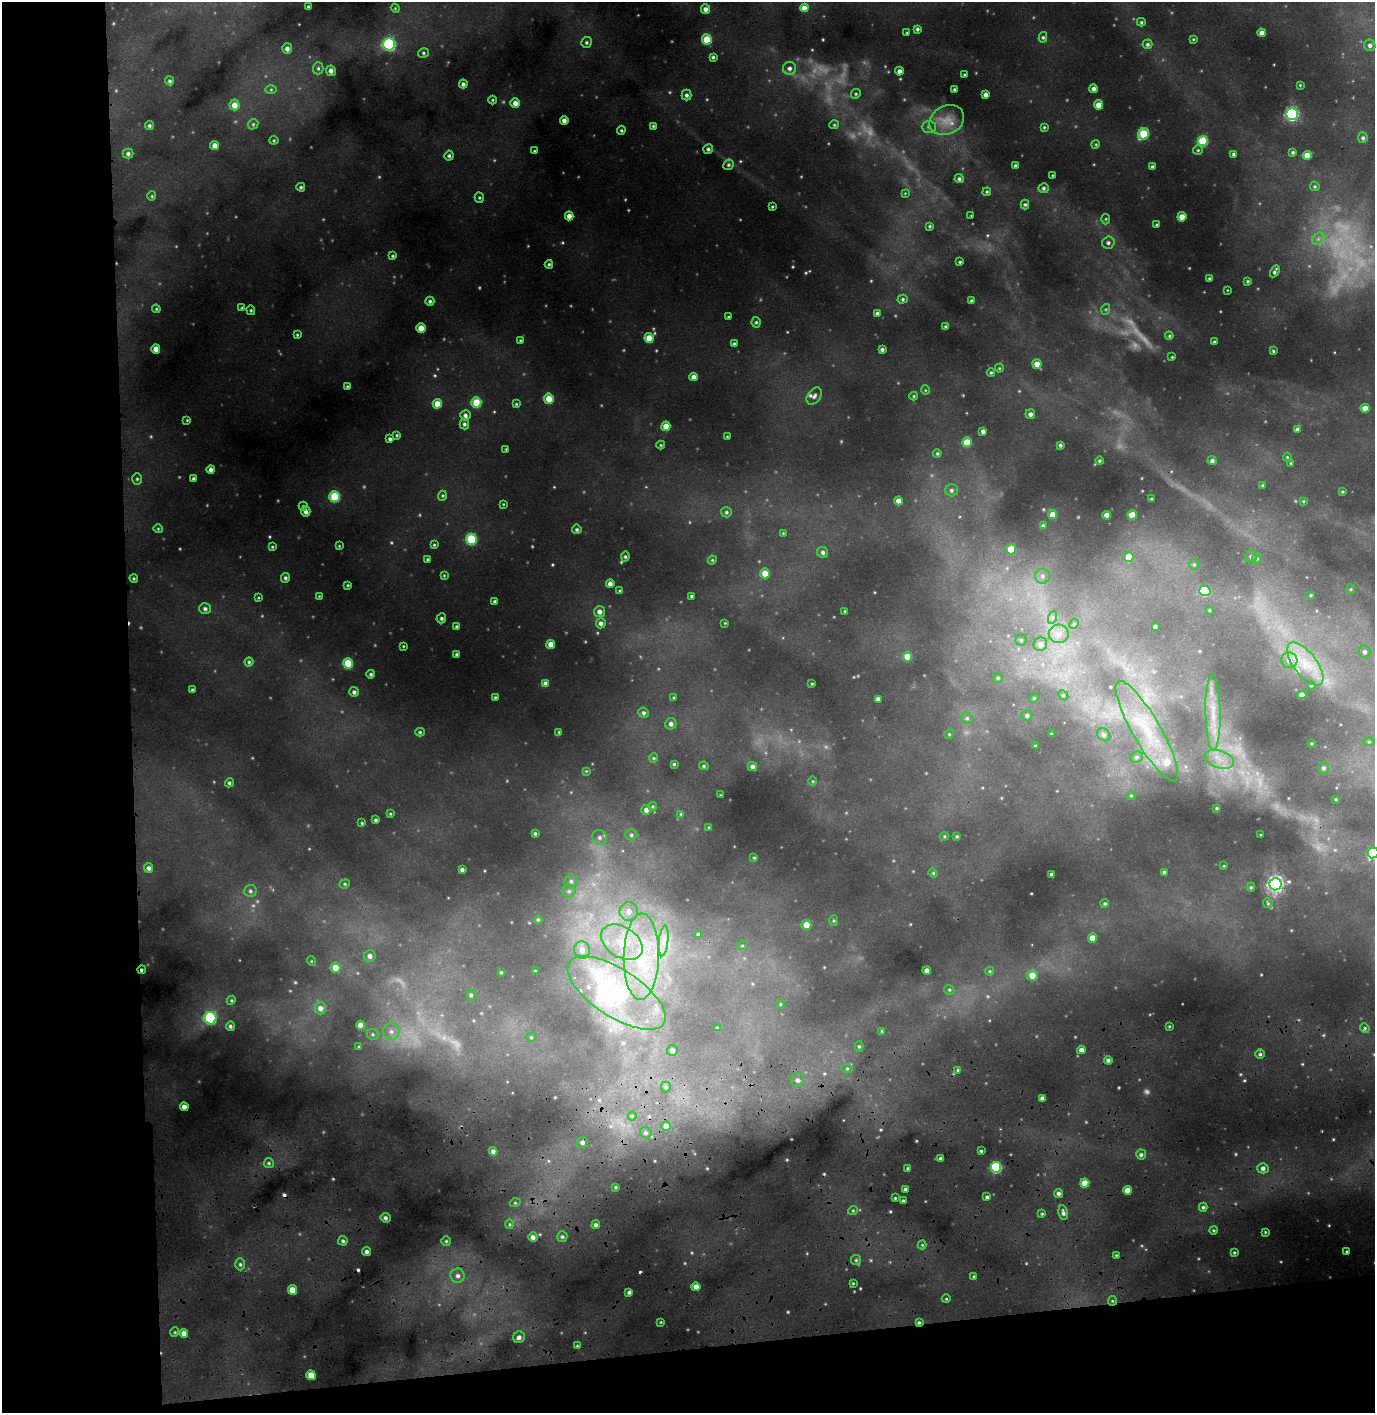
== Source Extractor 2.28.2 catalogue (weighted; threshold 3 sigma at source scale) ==
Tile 7 of 3 x 3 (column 1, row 3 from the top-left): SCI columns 161-1533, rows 562-1972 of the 4544 x 5356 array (HDU 1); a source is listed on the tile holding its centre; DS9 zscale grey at full resolution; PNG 1377 x 1415 px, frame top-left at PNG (2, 2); each listed source drawn as its Kron ellipse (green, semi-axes under 4 px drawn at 4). Shown black and unused: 14% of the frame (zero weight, under 3 of 4 exposures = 24% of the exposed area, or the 3 px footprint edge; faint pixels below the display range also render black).
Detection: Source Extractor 2.28.2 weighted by HDU 2 'WHT'; one run over the whole footprint, this tile lists its part. Background 0.134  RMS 0.015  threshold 0.0686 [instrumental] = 3 sigma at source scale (4.5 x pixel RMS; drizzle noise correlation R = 1.50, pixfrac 1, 0.05/0.05 arcsec/px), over >= 5 px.
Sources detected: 410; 10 too faint to see at this stretch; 4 cosmic-ray / hot-pixel residue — neither listed nor drawn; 6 inside a brighter listed object's ellipse — not listed separately; the other 390 listed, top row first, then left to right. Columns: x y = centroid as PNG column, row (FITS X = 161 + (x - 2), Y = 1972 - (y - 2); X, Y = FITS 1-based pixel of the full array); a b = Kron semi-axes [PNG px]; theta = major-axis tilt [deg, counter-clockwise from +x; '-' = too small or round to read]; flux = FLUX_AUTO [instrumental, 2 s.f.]
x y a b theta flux
309 7 4 3 - 2.9
395 8 4 3 - 1.3
804 8 4 4 - 9.5
705 9 5 4 - 6.1
1141 22 4 4 - 2
917 29 4 4 - 2.9
907 33 3 3 - 1.4
1262 33 4 4 - 11
1043 37 5 4 - 2.4
707 39 5 5 - 41
1193 39 4 3 - 1.4
587 42 5 5 - 3
389 44 6 6 - 200
1148 44 5 4 - 3.2
1370 45 6 5 - 4.2
287 49 5 5 - 6
423 53 5 4 - 2.5
713 57 4 3 - 2.4
318 68 6 5 - 2.8
789 68 6 6 - 5.5
331 71 5 5 - 6
899 71 4 4 - 6.3
964 75 3 3 - 1.6
170 81 4 4 - 2.7
463 84 4 4 - 4.2
1300 85 3 3 - 1.4
271 89 6 4 0 2
954 89 3 3 - 2
1094 89 4 4 - 5.6
856 94 5 4 - 2.3
986 94 4 4 - 6.1
687 95 5 5 - 4
493 100 4 3 - 1.4
515 103 5 4 - 9.7
234 105 5 5 - 15
1099 105 4 4 - 17
1292 114 6 5 - 250
564 120 4 4 - 6.4
947 120 18 14 27 26
253 124 5 4 - 2.2
834 125 5 4 - 1.7
149 126 4 4 - 2.8
653 126 4 4 - 1.8
929 127 7 6 - 3.6
1044 127 4 4 - 1.6
621 130 4 3 - 1.9
1143 134 6 5 - 74
1363 138 5 5 - 3.4
274 140 4 4 - 1.7
1203 141 5 5 - 80
1096 144 4 3 - 1.5
215 145 4 4 - 9.4
708 149 5 4 - 3.1
1198 150 5 5 - 2
534 151 3 3 - 1.5
1293 152 4 3 - 2.6
128 153 5 5 - 3.7
1234 154 4 4 - 3.7
1307 155 4 4 - 22
449 156 5 4 - 2.8
728 165 5 5 - 2.6
1016 166 4 4 - 5.4
1152 167 3 3 - 3.2
1052 175 3 2 - 0.97
959 179 5 4 - 3.6
1315 186 5 4 - 2
301 187 4 4 - 2.3
1044 188 5 5 - 3.2
987 192 4 3 - 2
905 193 4 4 - 1.2
152 196 5 4 - 1.7
479 198 5 4 - 2.1
1025 204 5 4 - 2
772 207 3 3 - 1.5
569 216 4 4 - 8.1
971 216 3 2 - 1
1182 217 4 4 - 19
1106 219 5 3 - 1.6
1157 225 3 3 - 2.4
930 226 4 3 - 1.9
1318 239 7 5 46 4.2
1108 243 6 6 - 3.9
393 256 4 3 - 1.9
960 262 3 3 - 1.7
549 264 4 3 - 2
1275 271 6 3 62 3.4
1209 278 3 2 - 1.6
1248 281 3 3 - 2
1227 290 3 2 - 0.92
903 299 5 4 - 2.2
430 301 4 4 - 3
972 301 3 3 - 2.8
242 308 4 4 - 2.1
156 309 4 4 - 1.5
1106 309 5 3 - 1.8
251 310 5 4 - 1.9
877 313 4 4 - 2.7
728 317 3 3 - 1.6
756 322 5 4 - 2.4
945 326 4 3 - 2
421 328 4 4 - 20
297 335 4 3 - 1.6
1169 336 4 4 - 1.7
649 338 5 4 - 22
520 340 4 4 - 1.4
1214 342 3 3 - 2.3
734 344 4 3 - 3.3
156 349 5 4 - 11
882 349 4 3 - 3.7
1273 351 3 3 - 2
1172 357 2 2 - 1.1
1037 364 5 4 - 14
999 368 4 4 - 1.5
991 372 4 3 - 1.9
694 377 4 4 - 7.4
347 386 3 3 - 1.3
925 390 5 3 - 1.2
814 396 9 6 55 5.2
914 396 4 4 - 1.7
549 399 5 5 - 21
476 402 5 5 - 43
437 404 4 4 - 18
516 404 4 4 - 1.6
1365 408 4 4 - 13
1030 414 5 5 - 5
465 415 5 5 - 5.1
187 420 3 3 - 1.4
464 424 5 5 - 3.3
666 426 4 4 - 16
1297 430 4 4 - 6
983 431 4 4 - 4.8
397 435 4 3 - 1.7
727 436 3 2 - 0.94
390 439 4 4 - 3.5
967 442 5 4 - 30
661 445 4 4 - 1.7
1060 445 3 3 - 2.7
506 449 3 3 - 1.2
937 453 4 3 - 1.9
1287 457 4 4 - 1.5
1099 461 4 4 - 2.3
1212 461 4 4 - 4.1
1291 463 4 3 - 1.5
211 470 4 3 - 4.9
137 479 6 5 - 2.4
193 479 4 4 - 3.1
1263 485 4 4 - 2.2
952 490 6 6 - 4
1342 492 3 3 - 1.6
442 496 5 3 - 1.7
335 497 5 5 - 72
1151 499 3 2 - 1.3
898 501 4 4 - 11
1303 501 4 4 - 1.4
503 504 4 2 - 1
303 506 4 4 - 1.8
306 511 5 4 - 6
726 512 5 5 - 2.8
1053 515 4 4 - 14
1107 515 4 4 - 11
1132 515 4 4 - 25
1043 526 4 4 - 5.2
158 529 5 4 - 1.6
577 529 5 4 - 3
783 533 4 4 - 1.3
471 539 5 5 - 94
434 545 4 4 - 1.7
339 546 3 3 - 1
272 547 4 3 - 1.6
1011 549 5 5 - 25
823 552 6 5 - 4
1251 556 6 6 - 3.3
625 557 5 4 - 2.2
1129 557 5 5 - 24
1257 558 5 4 - 2
428 559 4 4 - 2.6
712 560 4 4 - 1.7
1194 564 5 4 - 1.8
765 573 5 4 - 22
444 575 4 3 - 1.3
1042 576 7 7 - 5.9
134 578 4 3 - 1.7
285 578 5 4 - 3.3
610 584 4 4 - 6.3
348 585 3 3 - 1.4
1351 589 5 4 - 1.9
620 591 3 3 - 1.8
1205 591 6 5 - 74
1311 595 3 3 - 1.6
319 596 4 4 - 1.1
691 596 3 3 - 1.7
258 598 4 3 - 1.2
495 601 3 3 - 2.8
205 609 6 5 - 4.2
1209 610 4 2 - 1.1
845 611 3 3 - 1.6
599 612 5 5 - 7.4
1053 617 7 4 71 3.3
441 618 5 4 - 3.2
601 623 5 5 - 5
725 623 3 3 - 0.97
1074 624 5 4 - 1.9
457 627 4 3 - 3.8
1155 627 4 3 - 3.2
1059 634 10 9 - 12
1021 640 5 5 - 3
551 644 4 4 - 13
1040 644 7 6 - 11
403 646 4 3 - 1.3
1365 652 6 6 - 4.2
457 654 3 3 - 3
907 657 4 4 - 24
1289 660 8 8 - 9.6
249 662 4 4 - 2.1
348 663 5 5 - 48
1305 664 25 11 -52 38
371 674 4 4 - 2.5
998 678 5 5 - 2.5
546 684 4 4 - 6.6
812 684 3 2 - 1.2
1311 685 3 3 - 1.6
192 690 3 3 - 2.6
354 692 5 5 - 4
1063 695 5 4 - 2.1
1302 695 4 4 - 13
495 697 3 3 - 1.5
674 698 3 3 - 1.6
1034 698 5 4 - 1.6
878 699 4 4 - 5
644 713 5 5 - 3.4
1213 713 38 7 -89 34
1027 715 5 5 - 4
967 718 6 5 - 3.1
671 724 6 5 - 5.1
1147 731 57 14 -60 94
420 732 4 4 - 2
559 732 3 3 - 1.4
949 734 5 4 - 2
1052 734 3 3 - 2.2
1104 735 7 5 -45 4.3
1369 742 6 4 1 1.9
1312 743 3 2 - 1.4
1035 746 4 3 - 2.1
1136 757 7 5 22 3.2
654 758 5 4 - 1.7
1219 759 15 8 -19 20
674 764 3 3 - 1.7
704 766 5 4 - 2.1
752 767 4 4 - 5.2
1324 768 6 5 - 3.7
586 771 3 3 - 1.2
813 781 4 3 - 1.3
229 783 5 4 - 2.7
720 795 3 2 - 0.95
1131 796 5 4 - 1.7
1336 799 3 3 - 1.4
653 806 4 4 - 1.6
1217 808 3 2 - 1.3
646 810 5 4 - 6.4
390 814 4 3 - 1.5
681 814 4 4 - 1.7
376 820 3 3 - 2.7
362 823 4 4 - 1.6
709 827 4 3 - 1.1
535 833 4 3 - 2.4
631 835 6 5 - 3
1261 835 3 2 - 0.92
944 836 5 4 - 1.7
957 836 3 3 - 1.9
600 837 7 7 - 5.6
1373 853 5 5 - 100
754 858 4 4 - 1.4
1224 866 4 3 - 1.1
149 868 5 4 - 4.5
462 870 4 3 - 4.3
1164 872 3 3 - 2.3
933 873 5 4 - 1.6
1052 875 4 4 - 7
571 881 7 6 - 5.5
345 884 5 4 - 2
1275 884 6 6 - 430
1251 887 4 4 - 2
250 891 6 6 - 3.5
569 891 6 6 - 4
1268 903 5 4 - 1.9
1105 904 4 4 - 2.3
629 911 9 9 - 15
538 919 4 4 - 1.6
834 921 5 4 - 1.8
806 925 5 5 - 20
698 934 4 4 - 1.9
1092 938 4 4 - 18
664 941 15 4 84 11
622 942 23 15 -33 54
742 946 5 3 - 1.8
582 950 9 7 -83 14
370 956 6 6 - 6.6
641 957 43 17 89 110
311 961 5 3 - 1.2
335 968 5 5 - 20
142 970 4 3 - 2.5
535 971 4 2 - 0.97
927 971 4 4 - 9.1
990 971 4 4 - 1.6
501 972 3 3 - 1.7
1032 975 5 5 - 21
949 990 5 5 - 2
616 993 56 24 -33 240
471 995 5 4 - 2.7
231 1000 5 4 - 1.7
780 1004 5 3 - 1.3
320 1008 6 6 - 7.9
210 1018 6 6 - 160
361 1025 4 4 - 13
230 1026 5 4 - 3.4
1169 1026 4 3 - 1.3
717 1028 3 3 - 1.9
1365 1028 5 4 - 2.5
391 1031 8 8 - 8
882 1031 4 4 - 1.4
373 1034 6 5 - 2.5
531 1037 5 4 - 1.8
859 1046 5 4 - 2.2
359 1047 3 3 - 1.9
672 1050 5 5 - 4.7
1081 1050 4 4 - 7.9
1260 1054 4 4 - 2.7
1108 1060 4 4 - 3.6
847 1068 6 4 1 2
958 1070 4 4 - 2.1
798 1080 7 6 - 5.8
666 1087 5 5 - 2.4
1042 1098 4 4 - 5.8
184 1107 4 4 - 8.6
632 1116 4 4 - 1.7
666 1126 4 4 - 8.2
646 1133 6 5 - 3.3
582 1142 6 5 - 4.8
493 1151 4 4 - 5.1
981 1151 3 3 - 1.9
1141 1155 5 5 - 3.5
941 1159 4 3 - 5.3
269 1163 5 5 - 2.7
996 1167 5 5 - 140
908 1168 3 3 - 2.4
1263 1168 5 5 - 5.7
1085 1183 4 4 - 22
616 1187 3 3 - 1.9
905 1190 3 3 - 3.8
1128 1190 4 4 - 17
1058 1193 4 4 - 4.4
987 1197 3 3 - 2.9
895 1198 3 3 - 1.5
903 1201 3 3 - 2.1
515 1203 5 3 - 1.5
1203 1207 4 4 - 2.7
853 1210 5 3 - 1.5
1063 1213 7 4 -77 4.9
1042 1214 4 3 - 1.8
385 1218 5 4 - 3.9
510 1224 5 3 - 1.8
596 1225 4 4 - 4.1
1213 1230 4 3 - 1.4
1265 1232 2 2 - 1.4
533 1237 5 5 - 6.5
562 1237 5 5 - 2.8
343 1241 5 5 - 2.8
446 1241 5 4 - 2.1
922 1245 4 4 - 1.6
367 1252 4 4 - 4.2
1234 1252 3 2 - 1.7
1347 1252 3 2 - 1.7
1116 1255 4 3 - 1.5
856 1260 5 5 - 2.7
240 1264 6 5 - 3
458 1276 7 7 - 6.2
974 1276 4 3 - 1.9
853 1283 3 3 - 1.4
696 1287 4 4 - 13
292 1290 5 4 - 22
629 1292 3 3 - 3.2
946 1299 4 3 - 1.3
1112 1301 5 4 - 2
661 1322 4 2 - 1.1
919 1322 4 3 - 2.4
175 1332 5 3 - 1.4
184 1333 4 4 - 11
519 1337 6 5 - 5.6
577 1346 3 3 - 1.4
311 1375 5 4 - 27
Overlapping masked pixels (flux is a lower limit): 3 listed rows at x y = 142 970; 1112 1301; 919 1322
Isophote crosses this tile's border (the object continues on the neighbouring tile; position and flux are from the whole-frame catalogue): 1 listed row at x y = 1373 853